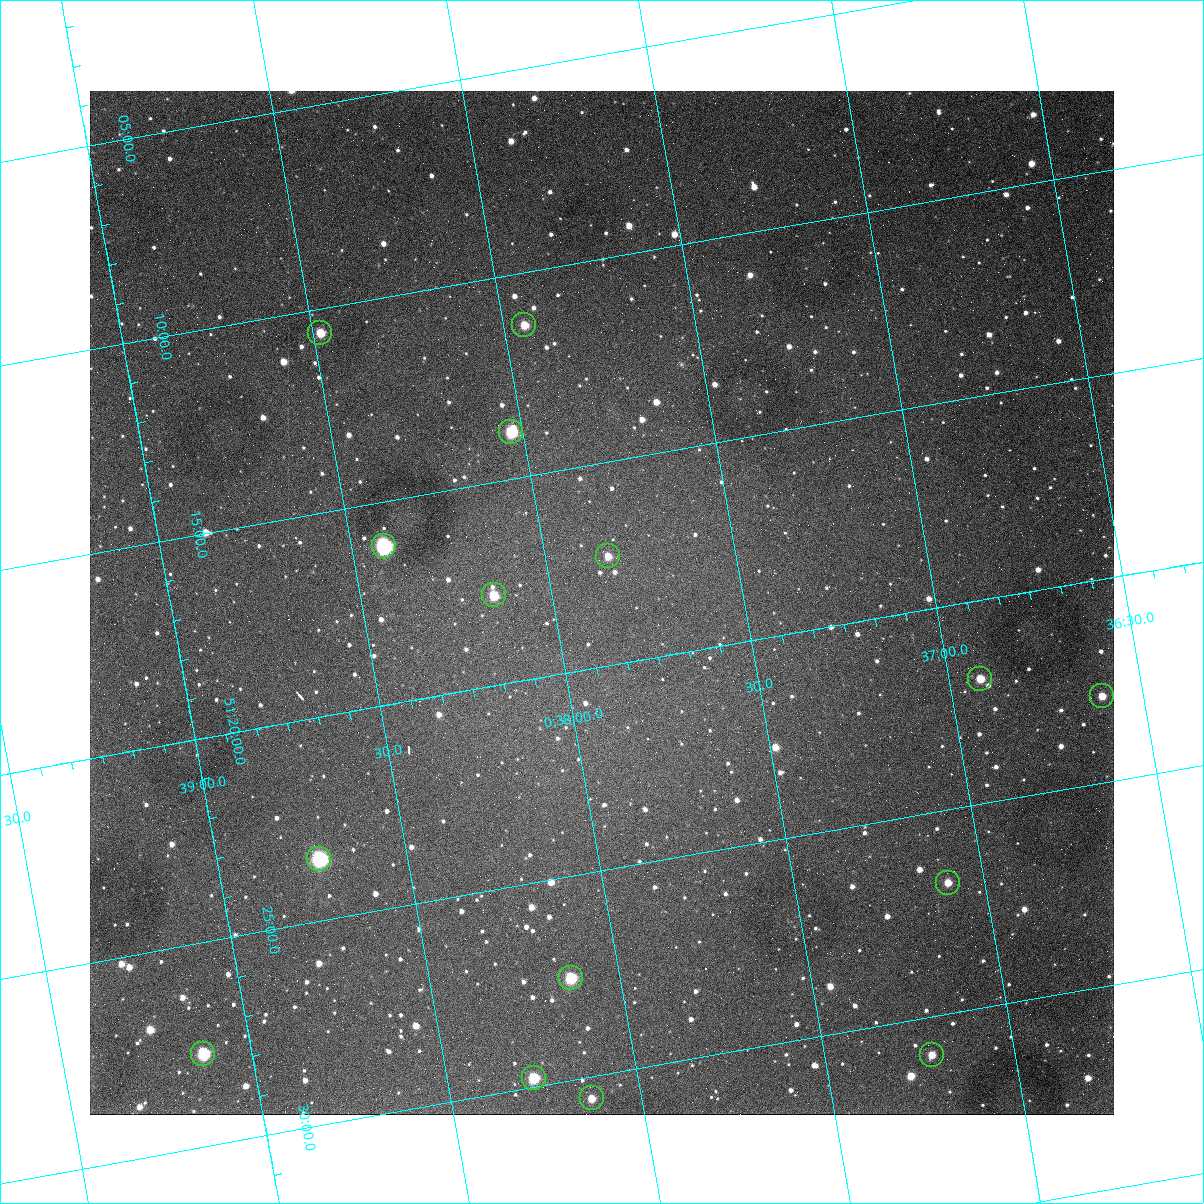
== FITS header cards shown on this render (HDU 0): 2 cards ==
NAXIS1  =                 1024
NAXIS2  =                 1024

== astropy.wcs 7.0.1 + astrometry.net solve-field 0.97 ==
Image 1024 x 1024 px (HDU 0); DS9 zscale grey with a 90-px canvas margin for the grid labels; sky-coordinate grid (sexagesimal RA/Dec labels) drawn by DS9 from the SOLVED WCS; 15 Tycho-2 reference stars matched to detected sources circled (green)
Header WCS: none
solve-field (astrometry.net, Tycho-2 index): SOLVED blind (the file carries no WCS)
Solved WCS: RA---TAN-SIP/DEC--TAN-SIP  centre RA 00:37:52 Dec +51:18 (9.47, +51.31 deg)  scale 1.49 arcsec/px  FOV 25.5' x 25.5'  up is -170 deg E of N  parity flipped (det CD > 0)
(file carries no celestial WCS; the grid is the blind solution)
Tycho-2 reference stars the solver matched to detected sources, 15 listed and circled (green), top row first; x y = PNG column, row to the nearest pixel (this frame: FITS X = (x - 90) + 1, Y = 1024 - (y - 91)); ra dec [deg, ICRS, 3 dp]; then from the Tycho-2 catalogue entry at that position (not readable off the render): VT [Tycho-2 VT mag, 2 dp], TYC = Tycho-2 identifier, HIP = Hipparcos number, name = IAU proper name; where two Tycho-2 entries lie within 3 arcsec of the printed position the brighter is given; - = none
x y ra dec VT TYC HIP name
524 325 9.486 +51.188 10.87 3261-2086-1 - -
320 333 9.620 +51.177 10.71 3261-2090-1 - -
511 432 9.507 +51.231 9.24 3261-2068-1 - -
384 546 9.604 +51.268 7.70 3261-1879-1 3018 -
608 556 9.459 +51.289 11.04 3261-1703-1 - -
494 595 9.538 +51.296 10.24 3261-1493-1 - -
980 679 9.229 +51.365 11.03 3261-2198-1 - -
1102 696 9.152 +51.381 11.06 3261-1519-1 - -
319 859 9.683 +51.391 7.88 3261-1837-1 - -
948 883 9.274 +51.446 10.91 3261-1253-1 - -
571 978 9.532 +51.458 9.03 3261-1423-1 - -
203 1054 9.782 +51.462 9.45 3261-1155-1 - -
932 1055 9.305 +51.516 11.13 3261-2117-1 - -
534 1078 9.568 +51.496 9.95 3261-2018-1 - -
592 1098 9.532 +51.509 11.27 3261-2003-1 - -